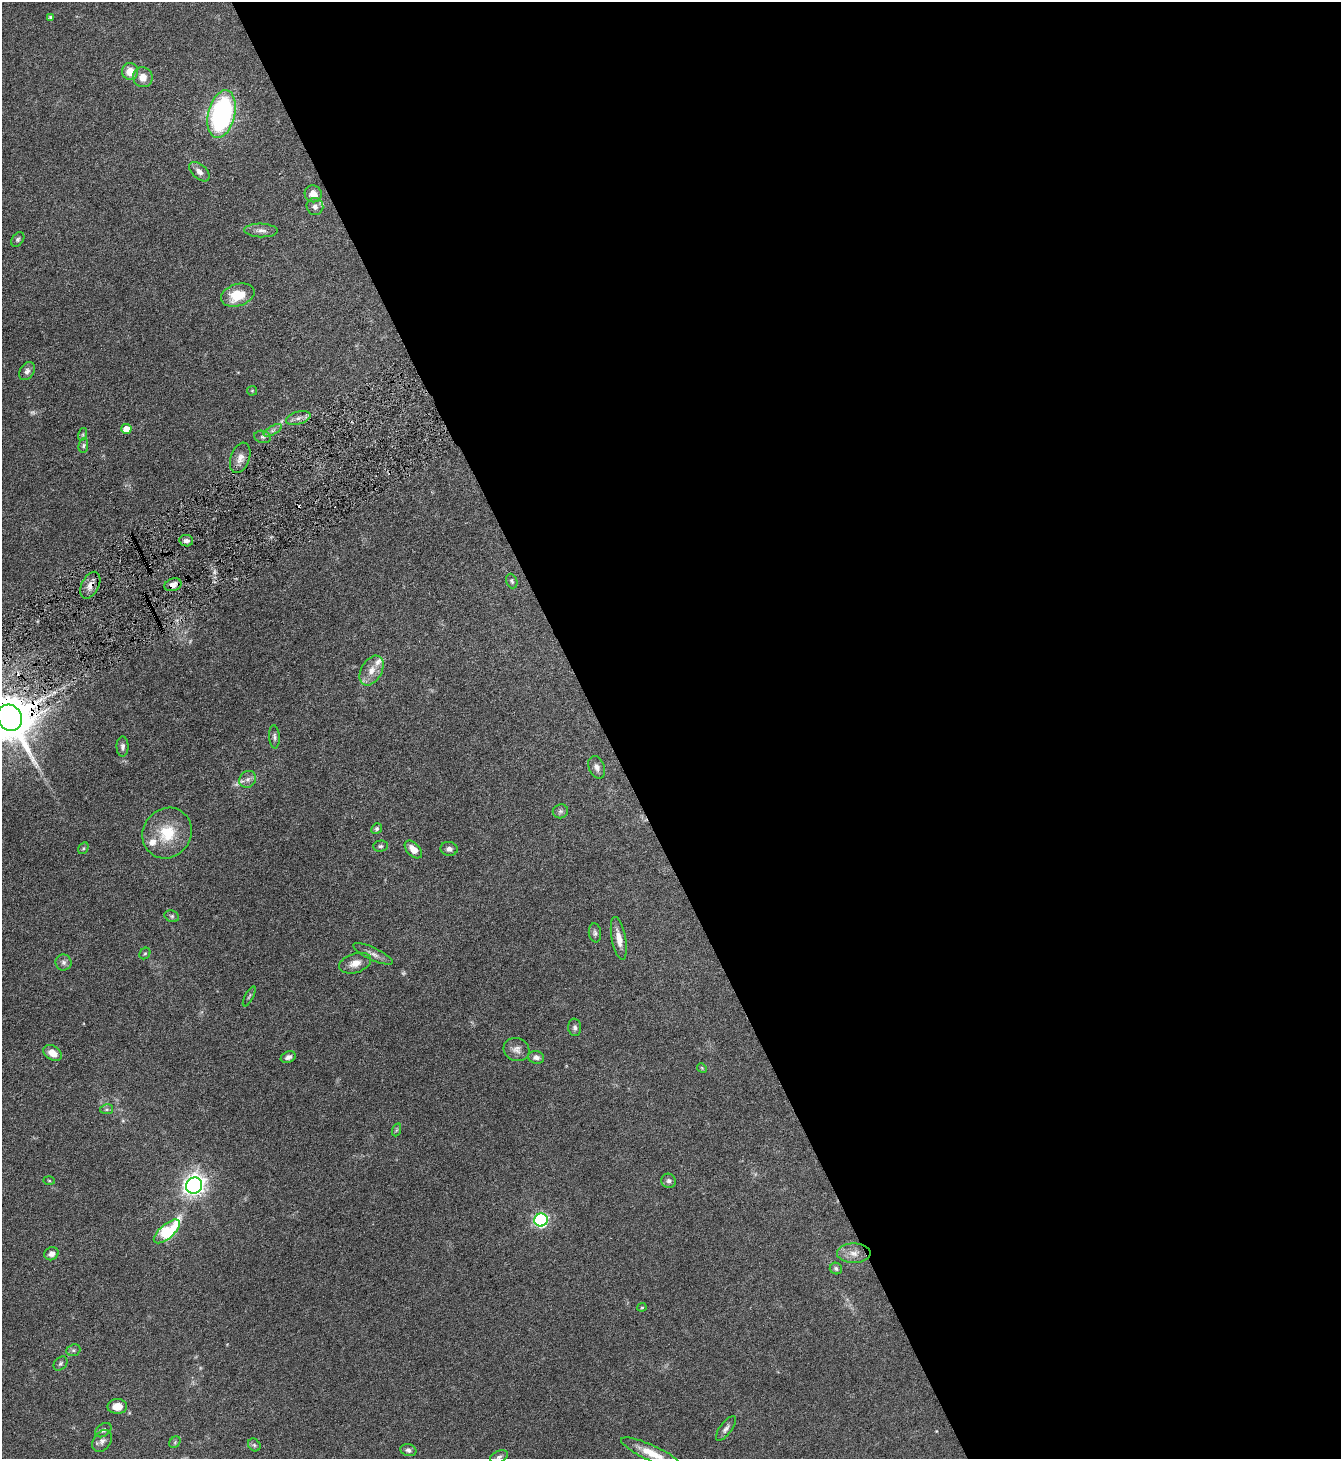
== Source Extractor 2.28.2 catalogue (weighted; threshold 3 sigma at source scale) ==
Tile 8 of 4 x 4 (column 4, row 2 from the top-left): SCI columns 4172-5510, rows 2916-4372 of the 5801 x 5832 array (HDU 1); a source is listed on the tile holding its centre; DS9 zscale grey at full resolution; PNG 1343 x 1461 px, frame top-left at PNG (2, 2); each listed source drawn as its Kron ellipse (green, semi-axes under 4 px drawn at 4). Shown black and unused: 55% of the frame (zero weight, under 4 of 8 exposures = <1% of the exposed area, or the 3 px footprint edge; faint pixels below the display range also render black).
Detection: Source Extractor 2.28.2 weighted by HDU 2 'WHT'; one run over the whole footprint, this tile lists its part. Background 0.082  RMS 0.0034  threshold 0.0137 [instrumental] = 3 sigma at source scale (4.09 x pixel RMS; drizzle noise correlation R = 1.36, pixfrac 0.8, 0.05/0.05 arcsec/px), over >= 5 px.
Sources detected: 80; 4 too faint to see at this stretch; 2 cosmic-ray / hot-pixel residue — neither listed nor drawn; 2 inside a brighter listed object's ellipse — not listed separately; the other 72 listed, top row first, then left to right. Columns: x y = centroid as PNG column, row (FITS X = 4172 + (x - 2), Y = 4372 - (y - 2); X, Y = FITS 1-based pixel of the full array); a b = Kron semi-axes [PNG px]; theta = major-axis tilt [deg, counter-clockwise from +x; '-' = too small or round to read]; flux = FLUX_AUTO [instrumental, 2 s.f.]
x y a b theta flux
50 17 3 3 - 0.62
130 71 8 8 - 4.2
143 77 10 9 - 2.7
222 114 24 13 76 55
199 172 12 7 -42 1.6
313 194 9 8 - 2.9
315 206 8 8 - 1.4
261 230 16 7 -2 1.7
18 239 8 5 52 0.69
238 295 17 11 18 7.9
27 371 10 7 57 1.1
252 391 5 5 - 0.34
298 418 12 6 17 1.5
126 429 5 5 - 4.4
273 430 10 4 30 0.94
83 434 6 4 72 0.46
263 437 8 6 -14 0.77
83 446 7 5 83 0.57
240 458 16 9 71 2.3
186 541 7 5 -10 1.1
512 581 7 5 -69 0.67
90 585 14 8 63 2.5
173 585 9 6 20 2.1
371 671 16 10 60 3.5
10 718 13 12 - 1700
274 737 11 5 -86 0.78
123 746 10 6 89 1.1
597 767 12 8 -67 1.4
248 779 9 8 - 1.4
560 811 8 7 - 0.8
377 828 5 5 - 0.57
167 833 26 24 52 11
380 846 7 5 1 0.63
83 848 6 4 60 0.41
413 849 10 6 -47 2.9
449 849 8 7 - 1.1
172 916 7 5 -20 0.59
595 933 9 6 -83 0.81
619 938 22 7 -79 3.1
145 953 6 5 - 0.42
373 954 22 6 -25 1.7
63 962 8 8 - 1.1
355 963 16 9 18 2.9
249 996 11 3 62 0.51
575 1027 8 6 -84 0.86
517 1050 13 11 -25 2
53 1053 10 7 -32 3.3
288 1057 8 5 22 1.1
536 1057 8 6 -12 1.3
702 1068 5 4 - 0.32
107 1109 6 5 - 0.61
396 1130 7 4 70 0.44
49 1181 5 3 - 0.31
669 1181 7 7 - 0.88
194 1185 8 8 - 190
541 1220 6 6 - 58
167 1231 16 7 41 26
854 1253 17 9 1 2.9
51 1254 7 6 - 1.7
836 1269 6 5 - 0.67
642 1307 4 4 - 0.33
73 1350 7 5 20 0.69
60 1363 8 6 46 0.67
117 1406 10 7 2 3.6
726 1429 15 6 53 1.3
103 1430 9 6 35 0.81
102 1441 12 8 55 1.5
175 1442 6 5 - 0.53
254 1445 7 5 -46 0.61
408 1450 8 6 -17 0.86
651 1453 33 8 -25 5.6
499 1457 9 5 23 0.85
Overlapping masked pixels (flux is a lower limit): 3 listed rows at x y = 90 585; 173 585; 10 718
Isophote crosses this tile's border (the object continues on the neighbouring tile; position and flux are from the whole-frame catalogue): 2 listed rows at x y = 10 718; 651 1453